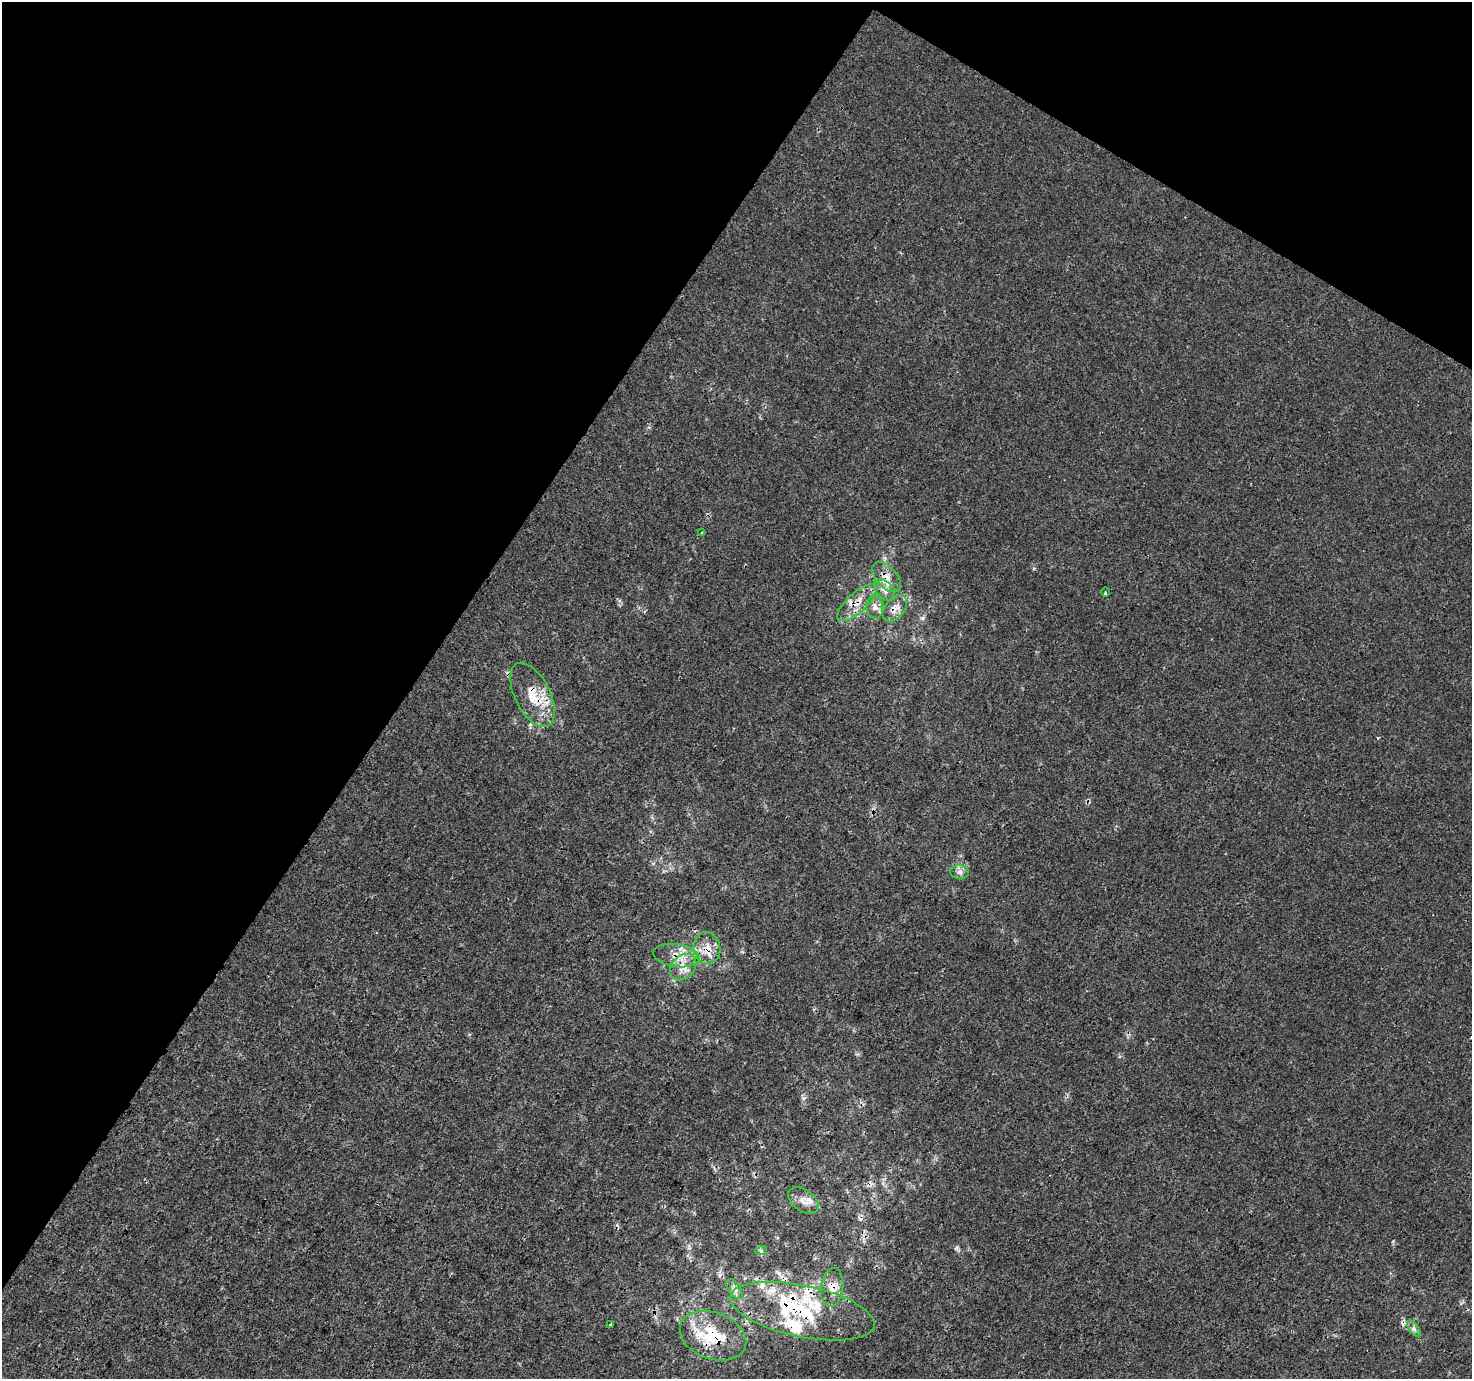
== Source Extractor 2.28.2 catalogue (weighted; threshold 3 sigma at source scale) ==
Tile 2 of 4 x 4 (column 2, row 1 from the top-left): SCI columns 1481-2950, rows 4392-5768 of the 5893 x 5961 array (HDU 1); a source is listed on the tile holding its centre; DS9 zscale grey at full resolution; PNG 1474 x 1381 px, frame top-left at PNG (2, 2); each listed source drawn as its Kron ellipse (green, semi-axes under 4 px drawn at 4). Shown black and unused: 33% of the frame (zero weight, under 3 of 4 exposures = <1% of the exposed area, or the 3 px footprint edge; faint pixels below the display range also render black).
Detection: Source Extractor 2.28.2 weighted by HDU 2 'WHT'; one run over the whole footprint, this tile lists its part. Background 1.24e-04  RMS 0.0015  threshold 0.00653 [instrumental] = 3 sigma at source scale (4.5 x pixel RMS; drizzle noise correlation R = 1.50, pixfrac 1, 0.0396/0.0396 arcsec/px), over >= 5 px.
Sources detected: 31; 3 cosmic-ray / hot-pixel residue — neither listed nor drawn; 8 inside a brighter listed object's ellipse — not listed separately; the other 20 listed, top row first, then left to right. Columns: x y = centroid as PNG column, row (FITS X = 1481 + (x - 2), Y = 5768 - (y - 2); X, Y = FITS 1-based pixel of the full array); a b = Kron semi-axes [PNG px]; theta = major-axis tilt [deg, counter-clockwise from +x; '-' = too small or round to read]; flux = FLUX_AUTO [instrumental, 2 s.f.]
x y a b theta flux
702 533 4 3 - 0.13
886 577 18 10 -47 1.7
885 590 12 8 -49 1.1
1105 592 5 3 - 0.16
857 603 25 9 42 2.3
875 607 11 8 -84 0.92
895 608 15 9 49 1.2
532 695 35 17 -63 4.5
960 872 9 7 -2 0.61
707 948 16 13 -83 2.1
676 955 23 11 -8 2.5
683 967 15 11 46 1.8
803 1201 17 10 -36 1.3
761 1251 6 3 18 0.2
832 1288 19 11 81 1.8
735 1289 11 6 -56 0.63
802 1311 74 25 -12 14
611 1324 3 3 - 0.24
1414 1329 9 4 -55 0.45
713 1336 34 23 -20 7.5
Overlapping masked pixels (flux is a lower limit): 11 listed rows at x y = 886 577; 857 603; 895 608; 532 695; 707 948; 676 955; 683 967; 832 1288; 735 1289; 802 1311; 713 1336
Unlisted compact peaks at least as high as the median listed source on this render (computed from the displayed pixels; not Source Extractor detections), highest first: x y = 803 1098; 956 1248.